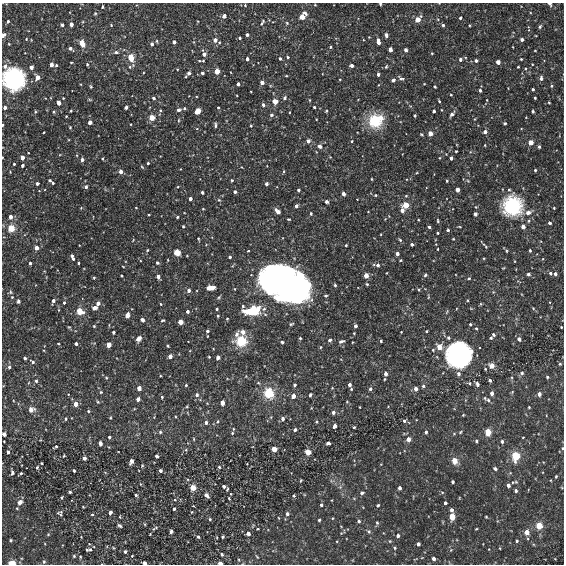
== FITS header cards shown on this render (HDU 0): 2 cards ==
NAXIS1  =                  562
NAXIS2  =                  562

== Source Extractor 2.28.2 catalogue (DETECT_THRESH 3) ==
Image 562 x 562 px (HDU 0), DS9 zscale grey, 1 PNG px = 1 image px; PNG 566 x 566 px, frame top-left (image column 1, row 562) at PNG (2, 3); no overlay
Background 4.39e-07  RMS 8.5e-08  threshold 2.56e-07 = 3 sigma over >= 5 px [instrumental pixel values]
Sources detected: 454; all 454 listed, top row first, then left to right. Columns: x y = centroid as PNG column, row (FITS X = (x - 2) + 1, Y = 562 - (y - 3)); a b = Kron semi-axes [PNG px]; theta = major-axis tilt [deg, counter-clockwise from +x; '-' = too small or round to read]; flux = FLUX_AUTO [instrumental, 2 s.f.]
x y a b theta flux
380 4 3 3 - 6.8e-06
550 4 5 4 - 1.2e-05
245 5 3 3 - 5.0e-06
315 5 4 2 - 3.5e-06
102 7 3 3 - 7.7e-06
95 13 4 4 - 5.6e-06
224 16 5 4 - 2.0e-05
302 17 6 4 53 1.1e-04
460 18 3 3 - 9.6e-06
418 19 4 4 - 1.2e-04
8 21 3 3 - 1.1e-05
262 22 11 5 61 1.3e-05
287 23 5 4 - 6.7e-06
71 24 4 3 - 3.9e-05
62 25 3 3 - 1.3e-05
111 25 4 3 - 4.6e-06
443 25 3 3 - 1.1e-05
540 27 4 4 - 1.1e-05
3 35 4 3 - 3.9e-05
247 35 4 3 - 8.2e-06
386 35 5 4 - 1.7e-05
369 37 3 3 - 3.7e-06
240 38 3 3 - 8.5e-06
26 39 4 3 - 4.7e-06
522 39 3 3 - 1.9e-05
215 40 4 4 - 3.5e-05
157 41 5 3 - 5.9e-06
174 42 3 3 - 2.6e-05
378 42 5 3 - 5.1e-05
9 44 3 2 - 3.8e-06
82 44 6 4 -60 1.1e-04
152 44 4 4 - 1.8e-05
330 47 4 3 - 6.6e-06
513 47 3 2 - 2.9e-06
71 48 6 3 -42 1.3e-05
390 49 4 4 - 2.2e-05
406 50 4 4 - 1.4e-05
535 51 3 2 - 3.4e-06
116 52 7 5 -1 1.3e-05
432 53 4 3 - 4.9e-06
204 54 5 3 - 3.4e-05
131 57 5 4 - 1.9e-04
288 57 3 3 - 6.5e-06
280 58 5 4 - 7.7e-06
247 59 3 3 - 1.5e-05
460 59 3 3 - 1.7e-05
521 59 4 3 - 5.2e-06
203 61 5 3 - 6.0e-06
476 61 5 4 - 1.2e-05
71 62 3 2 - 4.3e-06
498 62 4 4 - 5.0e-05
87 64 4 3 - 6.3e-06
532 64 3 2 - 4.1e-06
51 65 4 3 - 4.7e-05
56 65 3 3 - 7.3e-06
352 66 4 3 - 2.2e-05
386 66 6 4 63 7.0e-06
31 67 4 4 - 3.3e-05
518 67 3 3 - 5.9e-06
525 69 5 4 - 7.1e-06
217 71 5 4 - 4.1e-05
188 73 5 3 - 2.9e-05
202 73 3 3 - 1.9e-05
378 74 3 3 - 2.0e-05
286 76 4 2 - 4.3e-06
37 77 4 4 - 4.9e-05
401 78 9 5 -20 1.5e-05
541 78 5 4 - 1.9e-05
340 79 4 3 - 4.3e-06
13 80 7 7 - 4.5e-03
393 80 4 4 - 1.4e-05
262 82 4 3 - 3.5e-05
238 84 3 3 - 2.0e-05
424 84 3 2 - 3.8e-06
91 86 5 4 - 6.3e-06
435 86 3 3 - 6.5e-06
552 86 4 4 - 6.5e-06
533 89 3 3 - 8.2e-06
480 90 4 3 - 1.3e-05
451 95 3 3 - 4.9e-06
285 97 6 4 51 1.2e-05
153 98 4 4 - 1.3e-05
535 98 3 2 - 5.5e-06
309 100 5 3 - 4.4e-06
275 101 4 4 - 1.4e-04
439 101 3 3 - 8.8e-06
59 103 4 3 - 4.6e-05
549 103 4 3 - 5.0e-06
263 105 4 4 - 1.8e-05
126 107 4 3 - 1.2e-05
218 107 3 3 - 5.1e-06
314 107 3 3 - 8.8e-06
5 108 3 3 - 2.6e-05
184 108 4 3 - 7.5e-06
160 110 4 4 - 5.9e-06
179 110 5 4 - 1.5e-05
442 110 3 2 - 3.4e-06
71 111 3 2 - 5.2e-06
198 111 5 4 - 5.1e-05
326 111 4 3 - 5.6e-06
434 111 3 3 - 1.9e-05
533 111 3 3 - 8.5e-06
35 112 5 3 - 5.9e-06
54 112 4 3 - 6.3e-06
452 114 7 4 47 1.8e-05
271 115 4 4 - 1.4e-05
66 116 2 2 - 4.0e-06
415 116 3 3 - 1.0e-05
152 118 4 4 - 1.5e-04
381 118 8 7 - 5.7e-05
316 119 2 2 - 3.6e-06
179 120 5 3 - 5.2e-06
375 121 5 4 - 1.3e-03
90 122 4 4 - 2.1e-05
505 123 3 3 - 8.9e-06
3 125 3 2 - 8.6e-06
215 125 6 3 -88 9.8e-06
251 126 3 3 - 5.0e-06
70 127 4 4 - 4.9e-06
44 132 3 2 - 4.0e-06
485 132 4 3 - 2.8e-05
421 134 5 3 - 5.6e-06
430 134 4 4 - 1.1e-04
308 141 4 4 - 2.8e-05
352 141 4 3 - 5.2e-06
531 142 4 4 - 1.2e-04
485 145 4 3 - 3.8e-06
320 146 5 5 - 2.0e-05
539 147 4 3 - 9.0e-06
456 151 3 2 - 5.3e-06
22 157 4 3 - 5.8e-05
451 158 3 3 - 2.8e-05
102 159 3 3 - 6.7e-06
82 160 4 4 - 2.2e-05
148 163 3 3 - 8.2e-06
14 164 3 3 - 6.8e-06
22 165 3 3 - 1.5e-05
142 167 6 3 -45 5.8e-06
535 170 3 3 - 8.3e-06
284 171 4 3 - 6.5e-06
121 172 4 4 - 2.6e-05
372 179 3 2 - 5.4e-06
50 180 3 3 - 8.5e-06
232 180 3 3 - 6.8e-06
447 181 3 2 - 7.1e-06
468 181 5 3 - 5.1e-06
37 183 4 3 - 1.9e-05
53 183 3 3 - 8.9e-06
266 184 3 3 - 2.2e-05
86 187 4 3 - 1.6e-05
178 187 4 3 - 4.8e-06
298 190 3 3 - 1.5e-05
457 190 4 3 - 6.1e-05
509 190 4 4 - 6.9e-06
202 192 3 3 - 1.0e-05
235 192 3 3 - 1.8e-05
343 194 5 4 - 1.4e-05
375 195 4 4 - 5.3e-06
406 196 4 4 - 5.1e-06
190 199 3 3 - 2.5e-05
219 200 6 4 -43 7.1e-06
327 202 4 4 - 1.2e-05
406 205 4 4 - 2.0e-04
296 206 3 3 - 2.4e-05
512 206 6 6 - 2.9e-03
81 208 4 4 - 4.7e-06
136 208 3 2 - 4.0e-06
554 208 3 2 - 4.8e-06
203 209 3 3 - 4.5e-06
402 210 4 3 - 3.3e-05
277 211 7 4 -47 2.9e-05
368 212 2 2 - 3.2e-06
528 212 9 6 20 2.6e-05
311 214 4 3 - 8.2e-06
475 214 4 4 - 1.3e-05
149 215 3 2 - 4.3e-06
10 217 4 3 - 4.0e-05
177 217 4 3 - 6.9e-06
289 219 3 2 - 5.6e-06
438 221 6 4 -75 7.0e-06
550 223 3 3 - 1.3e-05
183 226 3 3 - 6.0e-06
429 227 3 3 - 1.4e-05
523 227 5 5 - 1.7e-05
11 228 4 4 - 2.9e-04
448 230 3 3 - 9.8e-06
437 233 3 2 - 8.4e-06
381 234 3 2 - 3.9e-06
198 239 4 2 - 6.1e-06
453 239 3 2 - 4.2e-06
400 240 5 4 - 7.9e-06
412 244 3 3 - 1.4e-05
346 245 3 3 - 5.7e-06
485 246 8 3 -46 7.8e-06
36 248 4 3 - 5.2e-05
437 249 3 2 - 4.0e-06
147 250 5 4 - 5.9e-06
248 251 3 2 - 5.0e-06
507 251 5 3 - 5.5e-06
530 251 4 3 - 7.3e-06
177 253 7 6 - 3.9e-05
397 254 4 3 - 2.9e-05
72 256 3 3 - 1.3e-05
230 257 3 3 - 1.5e-05
73 259 4 3 - 1.4e-05
168 260 4 3 - 3.8e-06
400 260 4 3 - 5.6e-06
30 263 3 3 - 1.2e-05
78 263 3 2 - 6.7e-06
157 263 4 4 - 1.0e-05
378 265 4 4 - 1.4e-05
503 268 4 3 - 4.0e-06
282 271 14 10 -34 7.4e-04
550 273 4 3 - 1.0e-05
528 274 3 3 - 1.9e-05
555 274 3 3 - 1.9e-05
425 275 4 3 - 8.5e-06
121 276 3 2 - 5.3e-06
366 276 4 3 - 9.5e-05
158 277 4 3 - 2.9e-05
94 278 3 3 - 7.0e-06
469 278 5 3 - 6.7e-06
267 280 28 14 -66 6.8e-04
283 283 28 11 -38 1.8e-03
367 284 4 3 - 6.5e-06
335 285 4 3 - 7.9e-06
303 287 29 16 -69 9.1e-04
211 288 6 4 4 1.1e-04
235 289 4 3 - 4.0e-06
189 290 5 4 - 1.9e-05
419 290 4 3 - 6.0e-06
10 292 6 4 -88 8.0e-06
290 295 19 11 9 5.8e-04
326 296 4 4 - 8.5e-06
12 297 4 4 - 6.3e-06
219 297 6 3 45 7.3e-06
428 297 7 3 -85 5.8e-06
467 300 3 3 - 4.8e-06
18 301 5 4 - 1.1e-05
53 301 4 3 - 2.3e-05
64 303 4 4 - 9.4e-06
98 303 4 4 - 3.0e-05
161 304 3 3 - 5.2e-06
243 306 4 3 - 6.4e-06
95 308 5 4 - 2.9e-05
533 308 4 3 - 5.9e-06
217 309 3 3 - 8.2e-06
59 310 4 3 - 4.7e-06
80 311 4 4 - 2.4e-04
187 311 3 3 - 1.6e-05
252 311 12 7 11 3.2e-04
127 315 4 4 - 8.6e-05
218 316 4 3 - 6.0e-06
227 319 3 3 - 5.6e-06
142 320 5 4 - 1.5e-05
163 320 4 3 - 6.6e-06
180 322 4 4 - 3.8e-05
291 324 6 4 12 7.7e-06
470 324 4 3 - 7.9e-06
94 326 4 4 - 5.3e-06
355 326 3 3 - 2.1e-05
69 327 6 4 -43 5.9e-06
561 327 3 3 - 4.9e-06
476 328 4 3 - 6.0e-06
207 331 5 4 - 1.3e-05
426 331 3 2 - 6.7e-06
113 332 3 3 - 1.4e-05
243 332 6 5 - 4.2e-05
401 332 3 2 - 3.8e-06
354 333 3 3 - 4.3e-06
493 335 3 3 - 1.2e-05
300 338 4 3 - 5.8e-06
491 338 3 3 - 6.8e-06
139 339 6 5 - 3.0e-05
519 339 5 4 - 1.6e-05
330 340 5 4 - 1.2e-05
241 341 5 5 - 8.9e-04
341 341 8 4 19 1.1e-05
381 341 3 3 - 1.0e-05
282 342 4 3 - 9.6e-06
58 344 3 2 - 4.4e-06
76 344 3 3 - 1.7e-05
109 345 4 4 - 9.6e-05
439 347 5 4 - 7.6e-05
433 350 5 4 - 6.3e-06
458 355 8 8 - 6.3e-03
170 356 4 3 - 5.3e-05
209 357 3 2 - 5.2e-06
218 357 4 4 - 1.6e-05
25 358 3 3 - 1.2e-05
33 362 7 4 -36 1.1e-05
560 364 4 3 - 6.3e-06
491 366 9 8 - 3.6e-05
9 367 5 4 - 1.3e-05
522 373 5 4 - 9.7e-06
386 374 4 3 - 2.3e-05
458 374 5 5 - 1.7e-05
547 377 4 4 - 7.1e-06
106 378 5 4 - 6.2e-06
384 379 3 2 - 5.0e-06
490 380 3 3 - 1.6e-05
36 381 5 4 - 1.0e-05
469 383 5 4 - 8.3e-06
477 384 6 4 -63 1.6e-05
186 385 3 3 - 7.3e-06
295 385 4 4 - 1.1e-05
349 385 4 3 - 2.1e-05
423 386 4 4 - 9.3e-06
139 388 4 3 - 5.6e-05
332 388 3 3 - 4.1e-06
351 389 4 3 - 5.9e-06
370 389 5 5 - 9.8e-06
416 389 5 5 - 1.9e-05
101 392 4 4 - 7.1e-06
512 392 5 4 - 5.5e-06
268 393 5 4 - 8.2e-04
492 393 4 3 - 2.4e-05
68 394 4 3 - 3.9e-06
539 394 4 4 - 2.7e-05
197 395 6 5 - 1.4e-05
310 395 4 3 - 9.8e-06
293 396 4 4 - 5.3e-05
162 397 4 3 - 6.2e-06
138 399 4 3 - 3.6e-05
488 400 9 5 -29 1.5e-05
98 402 6 4 -71 7.0e-06
347 402 4 4 - 4.9e-06
222 403 4 3 - 6.5e-05
76 404 4 4 - 5.3e-05
187 407 4 3 - 4.7e-06
359 407 3 2 - 3.5e-06
529 407 3 2 - 5.2e-06
311 408 5 3 - 4.2e-06
31 410 7 6 - 3.6e-05
88 411 5 4 - 8.7e-06
333 412 4 4 - 2.0e-05
463 415 3 2 - 4.9e-06
110 418 4 3 - 4.8e-06
66 419 4 4 - 9.4e-06
283 419 5 5 - 1.7e-05
218 421 6 5 - 1.0e-05
404 421 4 4 - 1.3e-05
317 422 4 4 - 7.7e-06
206 423 4 4 - 1.6e-05
335 426 4 3 - 2.8e-05
354 427 3 3 - 5.9e-06
295 430 4 4 - 1.4e-05
160 432 4 4 - 9.4e-06
426 432 4 3 - 1.4e-05
460 432 4 3 - 5.9e-06
488 432 4 4 - 2.0e-04
232 433 5 5 - 9.5e-06
4 434 4 3 - 5.2e-05
454 434 5 3 - 5.6e-06
109 437 3 3 - 9.9e-06
523 437 3 2 - 3.4e-06
194 439 5 3 - 5.2e-06
408 439 4 4 - 4.7e-05
476 441 4 3 - 7.7e-06
502 441 4 3 - 1.3e-05
100 443 4 4 - 2.0e-05
328 443 4 3 - 1.4e-05
56 447 4 3 - 8.4e-06
562 448 4 3 - 4.4e-06
274 449 4 4 - 1.3e-04
186 450 5 5 - 7.4e-06
8 452 3 3 - 2.1e-05
308 452 4 4 - 1.7e-04
64 456 4 3 - 5.2e-06
157 456 3 3 - 2.4e-05
515 456 5 4 - 4.5e-04
84 458 4 4 - 2.7e-05
131 461 4 4 - 4.4e-05
454 461 4 4 - 1.3e-04
42 463 3 2 - 6.2e-06
247 464 3 2 - 3.5e-06
142 466 5 4 - 5.8e-06
37 467 5 4 - 7.0e-06
219 467 5 4 - 8.3e-06
495 469 4 3 - 1.2e-05
74 471 3 3 - 1.3e-05
160 471 3 3 - 1.7e-05
12 472 5 3 - 1.2e-05
21 473 4 3 - 7.8e-06
556 476 3 3 - 5.4e-06
301 480 4 2 - 4.8e-06
453 482 3 3 - 1.3e-05
516 482 7 5 -3 9.3e-06
508 485 4 4 - 2.4e-05
224 486 4 4 - 1.8e-05
193 488 4 4 - 2.1e-04
400 488 4 3 - 2.2e-05
516 491 3 3 - 1.4e-05
70 492 3 3 - 1.0e-05
442 492 5 3 - 5.6e-06
362 493 5 4 - 1.2e-05
231 494 3 2 - 3.9e-06
136 495 4 4 - 7.2e-06
206 495 4 3 - 4.7e-05
293 496 3 3 - 8.6e-06
61 497 4 3 - 6.2e-06
229 498 3 2 - 5.0e-06
175 500 4 3 - 4.5e-06
20 502 5 4 - 4.2e-05
445 503 3 3 - 1.4e-05
321 505 3 3 - 1.1e-05
378 505 4 3 - 6.9e-06
83 507 3 2 - 4.7e-06
174 509 4 3 - 1.1e-05
451 510 5 4 - 1.4e-05
110 512 4 3 - 2.1e-05
192 512 4 2 - 3.9e-06
61 514 10 5 -89 1.4e-05
92 514 4 3 - 5.5e-06
287 514 4 4 - 1.9e-05
120 517 4 2 - 4.2e-06
452 517 6 5 - 5.6e-05
486 517 3 3 - 5.5e-06
333 518 4 3 - 4.2e-06
210 519 4 3 - 8.3e-06
319 520 3 3 - 7.4e-06
359 521 4 3 - 1.4e-05
377 523 5 4 - 7.9e-06
144 524 5 3 - 5.0e-06
119 525 5 3 - 1.1e-05
539 526 4 4 - 2.3e-04
155 528 11 4 32 1.2e-05
258 529 3 2 - 4.4e-06
476 529 3 2 - 4.8e-06
171 531 4 3 - 1.1e-05
369 531 6 5 - 9.6e-06
527 532 4 4 - 7.3e-05
248 533 5 4 - 1.7e-05
48 534 5 3 - 5.0e-06
398 536 4 3 - 1.9e-05
198 537 4 3 - 1.1e-05
223 537 3 3 - 7.3e-06
11 540 3 3 - 8.6e-06
390 541 5 4 - 5.6e-06
517 541 4 4 - 8.5e-06
418 544 4 3 - 2.1e-05
395 548 5 4 - 7.6e-06
500 548 4 3 - 4.2e-06
90 550 7 5 7 1.5e-05
125 552 4 3 - 1.5e-05
222 554 5 3 - 7.7e-06
74 556 4 4 - 6.8e-06
132 556 3 3 - 3.9e-06
257 557 6 3 -54 6.0e-06
433 559 4 3 - 2.2e-05
44 562 5 4 - 8.2e-06
12 563 5 3 - 8.4e-05
144 563 4 3 - 3.5e-05
220 563 4 3 - 5.6e-05
At the frame edge (FLAGS 8, measured only in part): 10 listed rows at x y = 380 4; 550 4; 3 35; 13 80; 3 125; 4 434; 562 448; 12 563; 144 563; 220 563

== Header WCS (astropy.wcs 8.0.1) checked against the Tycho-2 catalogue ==
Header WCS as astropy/WCSLIB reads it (CRVAL/CRPIX/CD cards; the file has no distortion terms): RA---TAN/DEC--TAN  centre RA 14:39:50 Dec -00:43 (219.96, -0.72 deg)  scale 3.2 arcsec/px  FOV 30.0' x 30.0'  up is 0 deg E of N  parity normal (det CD < 0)
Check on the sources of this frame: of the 60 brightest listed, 7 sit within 4.8 arcsec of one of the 7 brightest Tycho-2 stars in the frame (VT <= 12.12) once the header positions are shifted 1.35 arcsec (0.50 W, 1.25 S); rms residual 1.62 arcsec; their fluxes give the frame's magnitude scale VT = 4.25 - 2.5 log10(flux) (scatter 0.47 mag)
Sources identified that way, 7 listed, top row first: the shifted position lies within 4.8 arcsec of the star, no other Tycho-2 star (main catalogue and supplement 1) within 9.6 arcsec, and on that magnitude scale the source's flux lands within +1.5 / -3 mag of the star's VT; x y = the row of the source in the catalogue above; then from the Tycho-2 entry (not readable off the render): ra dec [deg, ICRS J2000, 3 dp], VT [Tycho-2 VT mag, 2 dp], TYC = Tycho-2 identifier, HIP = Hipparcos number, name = IAU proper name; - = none
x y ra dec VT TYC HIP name
13 80 220.197 -0.538 10.59 4985-338-1 - -
375 121 219.876 -0.575 11.96 4985-158-1 - -
512 206 219.754 -0.650 10.60 4985-366-1 - -
241 341 219.995 -0.770 12.12 4985-714-1 - -
458 355 219.802 -0.782 9.50 4985-709-1 - -
515 456 219.751 -0.872 11.68 4985-571-1 - -
220 563 220.013 -0.968 12.08 4985-404-1 - -